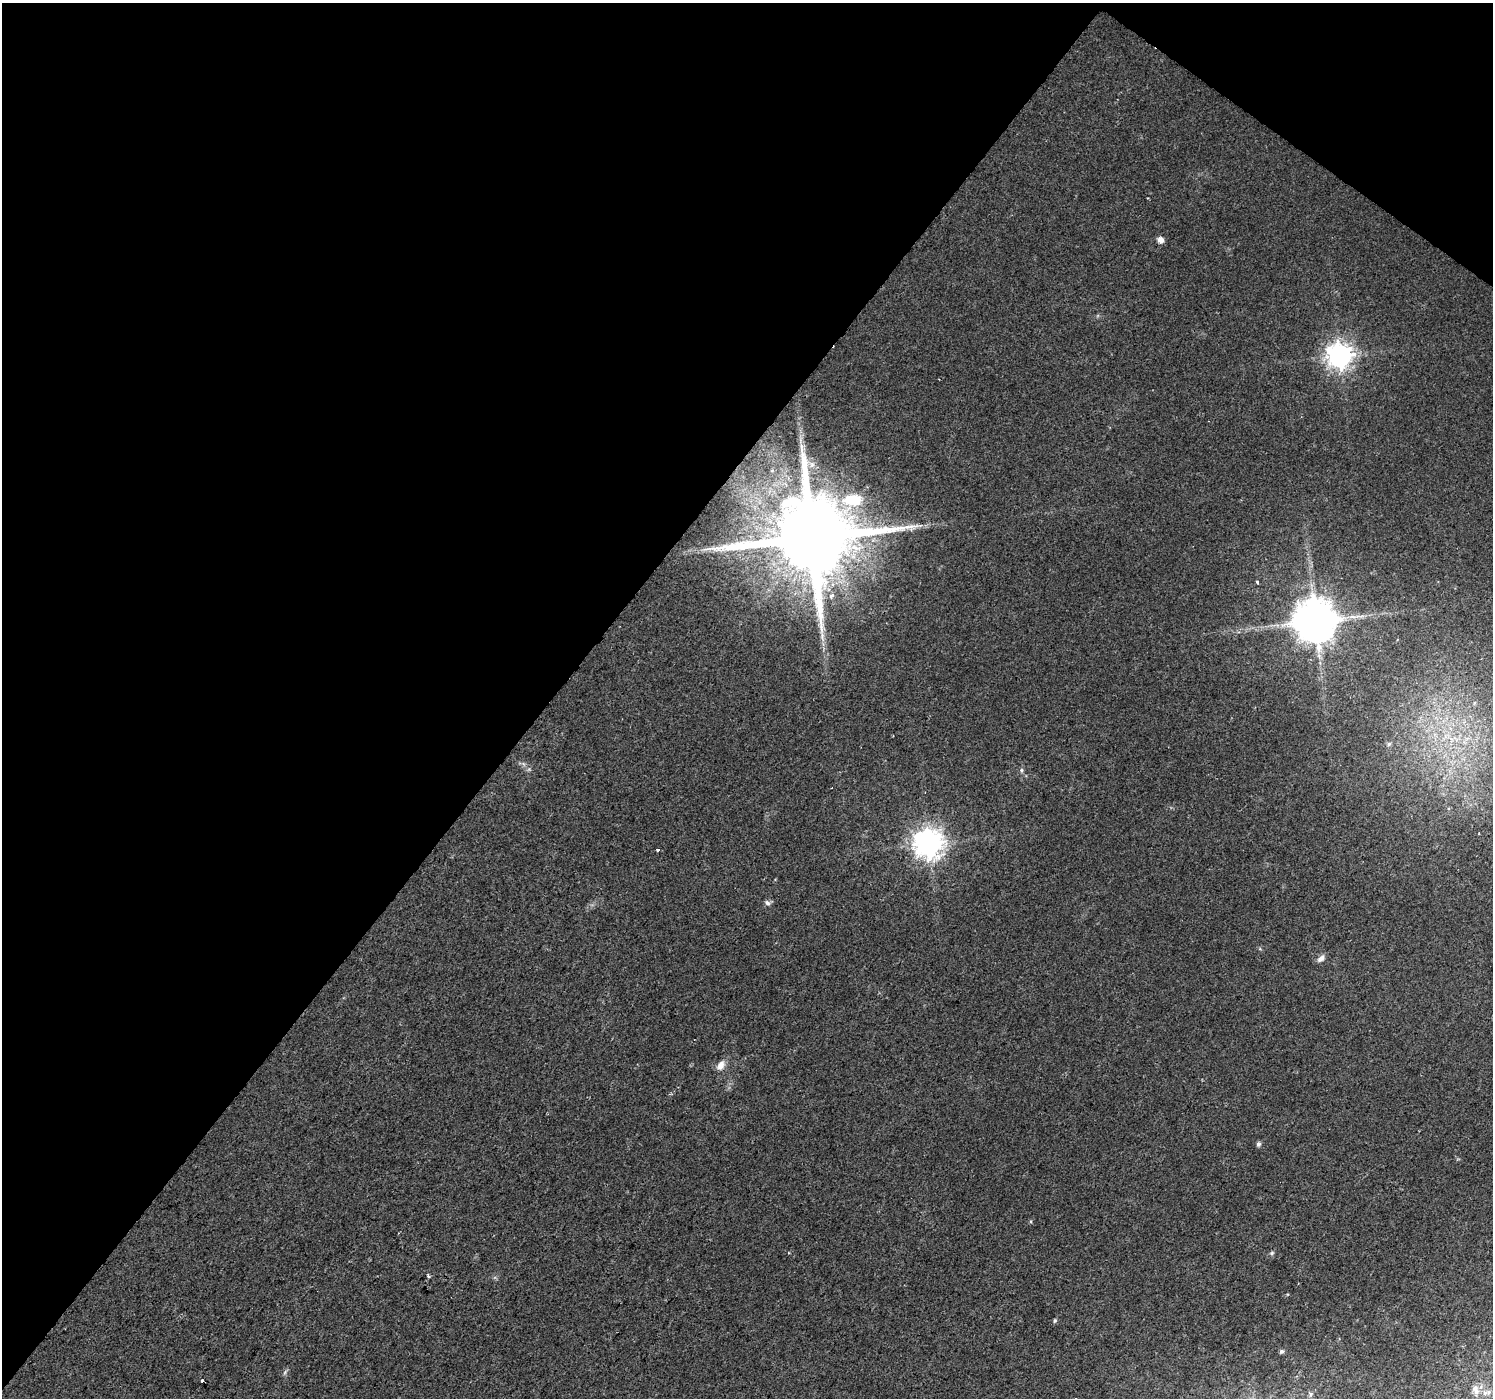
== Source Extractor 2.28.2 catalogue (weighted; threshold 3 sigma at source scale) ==
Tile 2 of 4 x 4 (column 2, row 1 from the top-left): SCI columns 1498-2988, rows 4441-5836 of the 5985 x 6026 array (HDU 1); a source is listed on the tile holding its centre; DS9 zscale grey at full resolution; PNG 1495 x 1400 px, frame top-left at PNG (2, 3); no overlay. Shown black and unused: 40% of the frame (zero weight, under 2 of 3 exposures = <1% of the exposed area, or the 3 px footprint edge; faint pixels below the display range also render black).
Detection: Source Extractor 2.28.2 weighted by HDU 2 'WHT'; one run over the whole footprint, this tile lists its part. Background 0.0172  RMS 0.0046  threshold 0.0206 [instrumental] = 3 sigma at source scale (4.5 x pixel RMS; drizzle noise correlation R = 1.50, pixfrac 1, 0.0396/0.0396 arcsec/px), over >= 5 px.
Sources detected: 26; all 26 listed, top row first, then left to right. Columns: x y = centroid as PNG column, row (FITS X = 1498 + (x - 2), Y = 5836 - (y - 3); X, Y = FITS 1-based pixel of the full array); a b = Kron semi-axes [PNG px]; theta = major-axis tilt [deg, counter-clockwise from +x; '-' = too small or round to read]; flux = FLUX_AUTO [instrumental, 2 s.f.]
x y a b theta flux
1160 240 8 7 - 2.3
1339 356 9 8 - 460
853 500 30 17 2 18
812 537 22 19 49 9800
1257 582 4 3 - 0.6
831 596 5 4 - 2.6
1315 621 12 11 - 1900
1474 703 6 4 72 0.79
1389 744 6 5 - 0.94
1021 770 6 5 - 0.95
928 843 9 9 - 650
657 850 3 3 - 1.9
767 903 9 6 -37 1.3
1321 958 11 6 48 2.1
721 1065 13 9 57 3.7
1258 1144 5 5 - 1.4
1031 1221 5 3 - 0.48
1272 1253 6 5 - 0.8
429 1276 4 3 - 0.97
1055 1320 6 5 - 0.69
1282 1351 6 5 - 0.92
285 1372 7 4 54 0.85
202 1380 3 3 - 1.3
1475 1389 13 6 -67 2.3
1485 1393 7 5 48 1.1
1311 1394 7 4 -89 0.79
Overlapping masked pixels (flux is a lower limit): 1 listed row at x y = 812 537